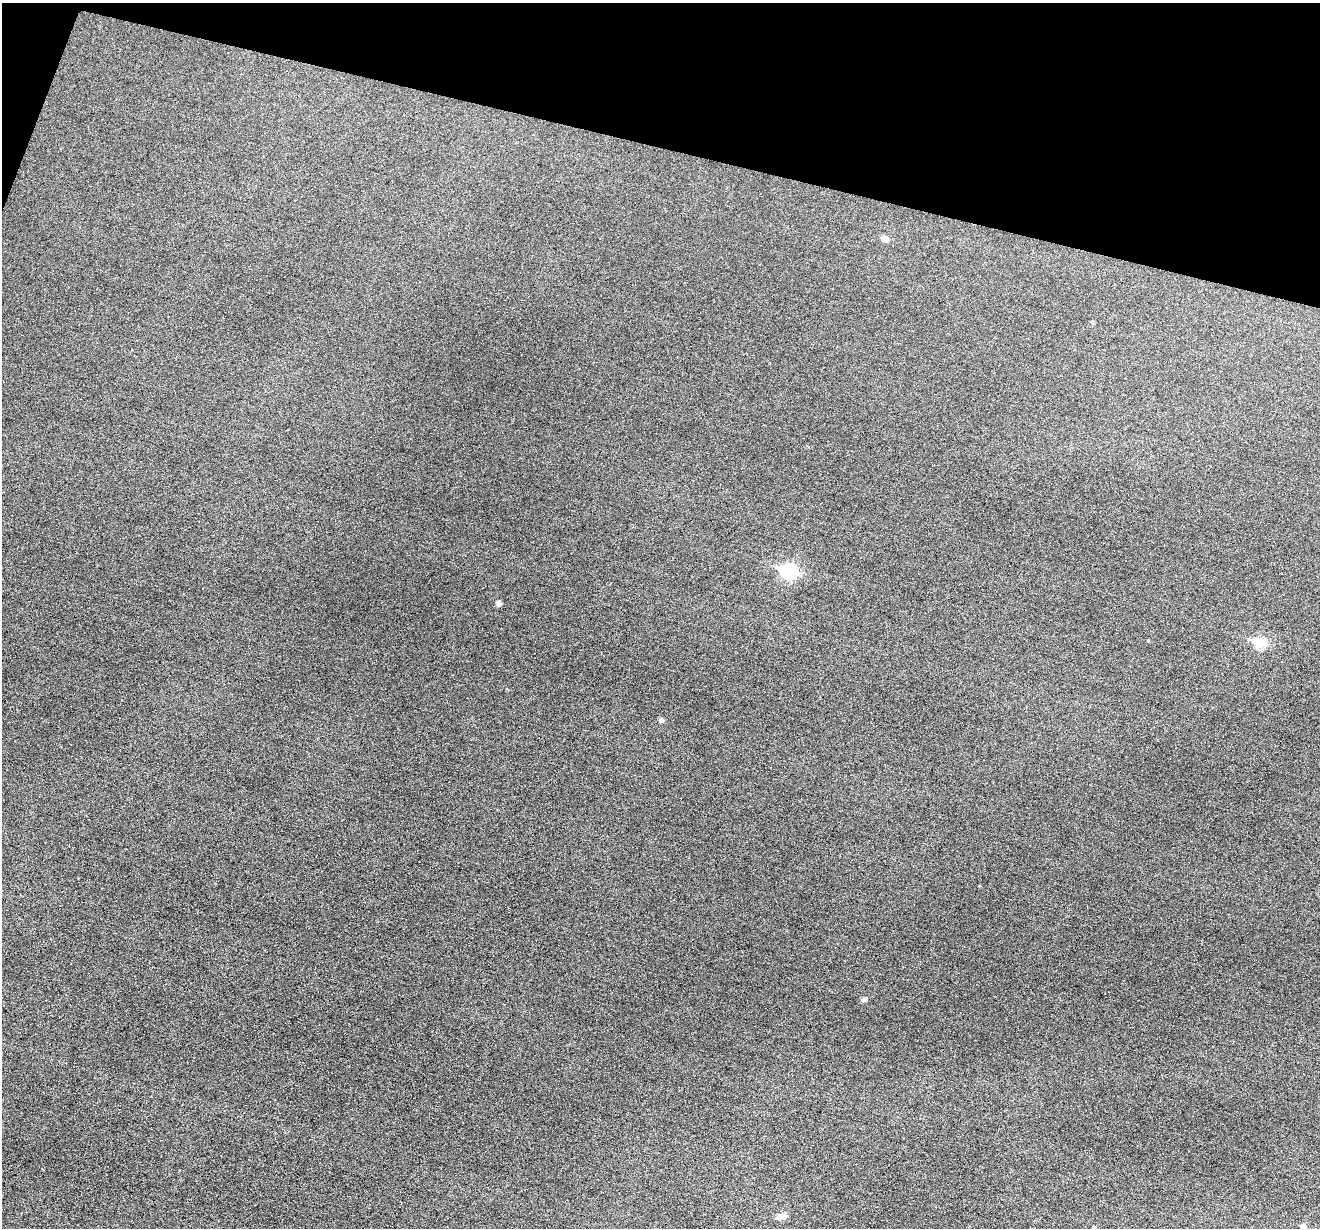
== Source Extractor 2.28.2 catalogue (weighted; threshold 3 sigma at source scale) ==
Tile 2 of 4 x 4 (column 2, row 1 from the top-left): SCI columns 1319-2636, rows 3811-5036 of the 5274 x 5295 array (HDU 1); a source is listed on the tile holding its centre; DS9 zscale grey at full resolution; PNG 1322 x 1230 px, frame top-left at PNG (2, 3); no overlay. Shown black and unused: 12% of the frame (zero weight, under 3 of 6 exposures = <1% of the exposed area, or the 3 px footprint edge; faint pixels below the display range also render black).
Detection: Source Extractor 2.28.2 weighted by HDU 2 'WHT'; one run over the whole footprint, this tile lists its part. Background 0.0453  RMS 0.0056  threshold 0.0229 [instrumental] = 3 sigma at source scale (4.09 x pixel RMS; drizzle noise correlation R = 1.36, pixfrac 0.8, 0.05/0.05 arcsec/px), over >= 5 px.
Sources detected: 11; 1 cosmic-ray / hot-pixel residue — not listed; the other 10 listed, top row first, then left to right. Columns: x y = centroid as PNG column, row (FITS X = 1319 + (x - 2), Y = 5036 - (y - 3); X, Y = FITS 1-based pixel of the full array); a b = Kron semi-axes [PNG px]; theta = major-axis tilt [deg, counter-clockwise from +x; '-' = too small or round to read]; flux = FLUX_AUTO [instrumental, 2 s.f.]
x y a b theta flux
885 239 5 5 - 5.2
1092 322 5 4 - 0.76
789 571 9 7 -18 82
499 603 6 5 - 2.4
1259 643 7 6 - 28
661 720 5 5 - 1.4
864 999 5 5 - 1.5
782 1216 9 6 22 5.6
1093 1227 5 4 - 0.79
1303 1227 6 6 - 2.9
Isophote crosses this tile's border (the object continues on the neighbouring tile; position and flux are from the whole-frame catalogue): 1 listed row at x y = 1303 1227
Unlisted compact peaks at least as high as the median listed source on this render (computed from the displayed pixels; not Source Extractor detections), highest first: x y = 1148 640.